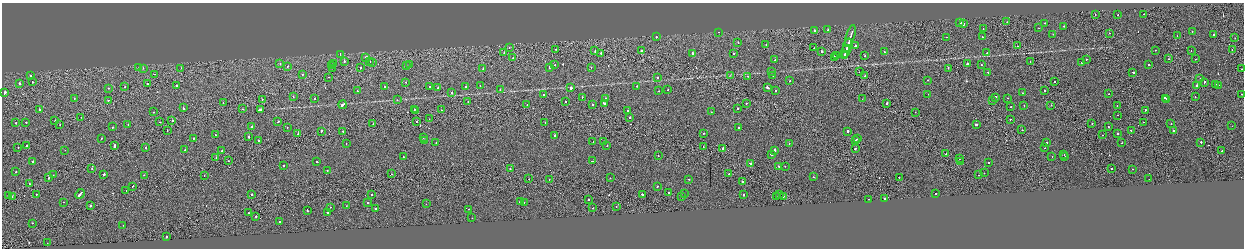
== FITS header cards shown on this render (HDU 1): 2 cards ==
NAXIS1  =                 2484
NAXIS2  =                  492

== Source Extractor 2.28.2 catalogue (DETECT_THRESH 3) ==
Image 2484 x 492 px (HDU 1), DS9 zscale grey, zoomed out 1/2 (1 PNG px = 2 x 2 image px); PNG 1246 x 250 px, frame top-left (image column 1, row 491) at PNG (2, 3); each listed source drawn as its Kron ellipse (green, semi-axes under 4 px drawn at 4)
Background -0.00261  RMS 0.062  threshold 0.186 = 3 sigma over >= 5 px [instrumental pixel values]
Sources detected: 354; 29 cannot appear on this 1/2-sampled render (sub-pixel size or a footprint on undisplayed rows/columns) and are neither listed nor drawn; the other 325 listed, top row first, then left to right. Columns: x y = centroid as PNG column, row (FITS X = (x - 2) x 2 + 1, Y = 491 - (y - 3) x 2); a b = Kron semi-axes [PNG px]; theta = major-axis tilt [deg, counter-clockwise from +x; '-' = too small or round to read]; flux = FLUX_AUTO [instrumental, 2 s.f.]
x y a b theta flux
1118 14 2 1 - 38
1144 14 2 1 - 33
1095 15 2 1 - 96
1007 22 2 2 - 24
960 23 2 2 - 220
1045 23 2 1 - 26
963 24 2 2 - 130
1064 26 2 2 - 27
1039 28 2 1 - 41
983 29 2 1 - 38
828 30 3 2 - 110
814 31 2 2 - 380
1192 31 2 1 - 25
718 32 2 1 - 6.8
1109 33 2 1 - 31
1053 34 2 2 - 16
1214 35 2 2 - 120
850 36 11 2 73 520
1177 36 2 1 - 21
656 37 2 2 - 31
947 37 2 2 - 28
982 37 2 2 - 25
1235 38 2 1 - 23
738 42 2 1 - 40
766 45 2 1 - 34
848 45 7 2 73 300
855 46 2 2 - 120
1017 46 2 1 - 18
509 47 2 1 - 42
814 48 2 1 - 41
555 49 2 1 - 47
1155 50 2 1 - 17
1232 50 2 1 - 26
595 51 2 1 - 41
641 51 2 2 - 63
822 51 2 2 - 160
846 51 6 2 73 360
1191 51 2 1 - 36
884 52 2 2 - 37
504 53 2 1 - 43
601 53 2 1 - 63
987 53 2 2 - 55
340 54 2 2 - 19
692 54 2 2 - 240
734 54 2 2 - 45
836 56 2 2 - 52
844 56 3 2 - 200
865 56 2 1 - 71
365 57 2 1 - 210
834 57 3 1 - 130
513 58 2 2 - 64
1086 59 2 2 - 48
1169 59 2 2 - 52
1196 59 2 2 - 27
775 60 2 2 - 44
344 61 2 1 - 87
369 61 2 2 - 78
1030 61 2 1 - 18
1082 62 2 1 - 59
373 63 2 1 - 56
280 64 2 2 - 44
333 64 2 2 - 45
409 64 2 2 - 22
967 64 3 2 - 65
555 65 2 1 - 32
982 65 2 2 - 36
1149 65 2 2 - 21
287 66 2 2 - 57
332 66 2 2 - 31
406 66 2 2 - 45
139 67 2 1 - 68
361 67 2 2 - 16
549 67 2 2 - 250
143 68 2 2 - 31
181 68 2 1 - 22
332 68 2 1 - 25
591 68 2 2 - 46
948 68 2 1 - 69
483 69 2 1 - 32
1242 69 2 1 - 33
772 72 2 2 - 50
859 72 2 1 - 31
988 72 2 2 - 44
1133 72 2 2 - 100
154 74 2 1 - 50
303 74 2 1 - 44
730 75 3 2 - 5.8
31 76 2 1 - 59
748 76 2 2 - 28
773 76 2 2 - 19
865 76 2 1 - 40
328 77 2 1 - 27
658 77 2 2 - 30
1200 78 2 1 - 25
928 80 2 2 - 23
790 81 2 2 - 19
32 82 2 1 - 32
405 82 2 1 - 52
1055 82 2 1 - 31
1204 82 2 2 - 100
19 83 2 2 - 89
147 84 2 1 - 50
1216 84 2 2 - 10
1218 85 2 2 - 75
177 86 2 2 - 200
429 86 2 2 - 36
480 86 2 2 - 23
637 86 2 2 - 44
1197 86 2 2 - 670
125 87 2 2 - 35
384 87 2 2 - 54
465 87 2 2 - 34
767 87 3 2 - 170
108 88 2 2 - 30
438 88 2 2 - 29
571 88 2 2 - 190
500 90 2 2 - 32
668 90 2 2 - 28
776 90 2 2 - 49
1045 90 2 2 - 44
357 91 2 2 - 93
659 91 2 2 - 24
5 93 3 2 - 360
452 93 2 2 - 74
1022 93 2 2 - 140
928 94 2 1 - 12
1109 94 2 2 - 27
1241 94 2 1 - 26
544 95 2 2 - 98
293 96 2 2 - 30
1195 96 2 1 - 120
582 97 2 2 - 100
996 97 2 1 - 270
606 98 2 2 - 51
1008 98 2 2 - 23
1165 98 3 2 - 220
74 99 2 2 - 18
262 99 2 1 - 42
315 99 2 2 - 33
862 99 2 1 - 17
108 100 2 1 - 67
397 100 3 2 - 5
1167 100 2 2 - 150
468 101 2 2 - 44
565 101 2 2 - 38
993 101 2 2 - 41
223 103 2 1 - 28
887 103 3 2 - 71
593 104 2 2 - 57
605 104 3 2 - 200
746 104 2 2 - 36
342 105 4 2 - 170
527 105 2 2 - 350
1024 105 2 2 - 22
1051 105 2 1 - 20
1117 105 2 2 - 38
1011 107 2 2 - 47
183 108 2 2 - 230
738 108 2 2 - 110
39 109 2 2 - 140
242 109 2 2 - 25
415 109 2 2 - 33
260 110 3 2 - 540
441 110 2 1 - 20
628 110 2 2 - 66
1145 110 2 1 - 81
416 111 2 2 - 47
154 112 2 2 - 30
711 112 2 2 - 31
915 112 2 1 - 34
1117 115 2 1 - 17
81 117 2 1 - 15
630 117 2 2 - 71
429 119 2 1 - 34
1010 119 2 1 - 63
172 120 2 2 - 79
55 121 2 1 - 66
26 122 2 2 - 34
160 122 2 1 - 58
278 122 2 2 - 53
417 122 2 2 - 69
1143 122 2 1 - 13
16 123 2 2 - 54
545 123 2 2 - 47
1092 123 2 1 - 44
128 124 2 2 - 37
373 124 2 1 - 16
976 124 2 2 - 200
1171 124 2 2 - 47
60 125 2 2 - 31
1232 126 2 2 - 24
113 127 2 2 - 56
252 127 3 2 - 200
739 127 2 2 - 45
1108 127 2 2 - 57
287 128 2 1 - 44
1022 130 2 1 - 25
1131 130 2 1 - 91
1173 130 2 2 - 410
167 131 2 1 - 25
343 131 2 1 - 43
848 131 2 2 - 110
321 132 2 1 - 270
704 133 2 2 - 50
298 134 3 1 - 150
1117 134 2 2 - 77
215 135 2 1 - 20
555 135 2 2 - 150
1103 135 2 2 - 29
248 137 2 2 - 100
423 137 2 2 - 37
102 138 2 2 - 37
193 138 2 2 - 43
857 139 2 1 - 80
258 140 2 2 - 29
856 140 2 2 - 130
424 141 3 2 - 170
593 141 2 1 - 15
603 141 2 2 - 67
1047 142 2 2 - 26
1201 142 2 1 - 320
346 143 2 2 - 23
436 143 2 2 - 24
1122 143 2 2 - 22
789 144 2 1 - 29
607 145 2 2 - 46
26 146 2 2 - 93
114 146 3 2 - 150
18 147 2 1 - 55
703 147 2 1 - 28
145 148 2 2 - 150
723 148 2 2 - 370
855 148 2 2 - 120
1045 148 2 1 - 32
65 150 2 1 - 15
185 150 2 2 - 27
775 150 3 2 - 240
222 151 2 2 - 180
1222 151 2 2 - 67
772 154 3 2 - 78
946 154 2 1 - 67
658 155 2 1 - 18
1064 155 2 1 - 12
216 157 2 2 - 25
403 157 2 1 - 31
1052 157 2 2 - 41
1065 157 2 2 - 90
959 158 2 2 - 78
33 161 3 2 - 120
228 161 2 1 - 20
592 161 2 2 - 74
961 161 2 1 - 31
317 162 2 2 - 73
989 162 2 2 - 34
750 163 3 2 - 99
283 165 2 2 - 40
779 166 2 2 - 47
785 166 2 1 - 33
92 168 2 1 - 130
510 168 2 1 - 110
1111 168 2 1 - 340
1133 169 2 2 - 18
327 170 2 1 - 18
16 172 2 2 - 50
984 173 2 1 - 16
104 174 2 1 - 460
391 174 2 2 - 45
729 174 2 2 - 19
53 175 2 1 - 81
144 175 2 2 - 23
979 175 2 1 - 28
204 176 2 1 - 17
813 177 2 1 - 35
49 178 2 2 - 110
610 178 2 1 - 17
899 178 2 2 - 23
529 179 2 1 - 26
549 179 2 1 - 21
689 179 2 2 - 32
1149 179 2 1 - 14
742 182 2 1 - 380
29 184 2 2 - 93
132 186 2 2 - 100
657 186 2 2 - 93
126 190 2 2 - 46
669 193 2 1 - 22
935 193 2 2 - 72
36 194 2 2 - 60
80 194 5 2 - 280
251 194 2 2 - 110
372 194 2 2 - 40
642 194 2 2 - 35
684 194 2 1 - 19
8 195 2 1 - 85
744 195 2 2 - 73
779 195 2 1 - 28
776 196 2 1 - 31
783 196 2 2 - 300
12 197 2 1 - 26
682 197 2 1 - 47
589 199 2 2 - 47
868 199 2 1 - 75
885 199 2 2 - 130
63 202 2 2 - 21
520 202 2 2 - 220
367 203 2 2 - 31
524 203 2 2 - 24
426 204 2 2 - 23
91 205 2 1 - 43
346 206 2 1 - 23
616 206 2 2 - 23
330 207 2 1 - 36
593 208 2 2 - 47
375 209 2 2 - 130
469 209 2 2 - 33
307 210 2 2 - 61
248 213 2 1 - 26
328 213 2 2 - 120
256 216 2 2 - 54
472 218 2 2 - 16
280 222 2 2 - 66
33 223 2 2 - 80
123 225 2 2 - 15
167 236 2 2 - 65
47 243 2 1 - 22
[29 sub-pixel or undisplayed-footprint detections neither listed nor drawn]